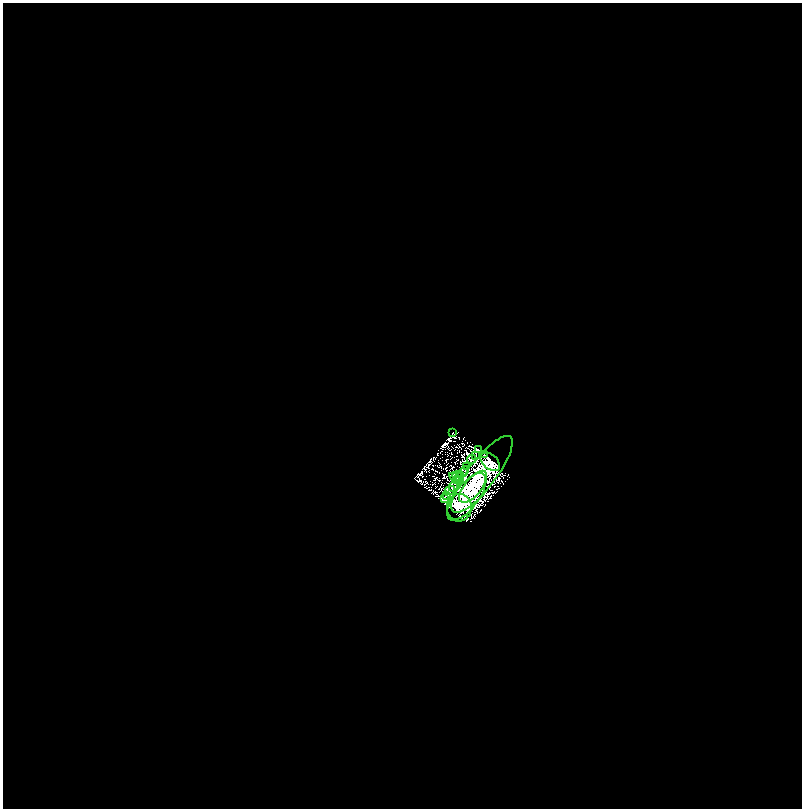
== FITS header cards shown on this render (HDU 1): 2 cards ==
NAXIS1  =                 1599
NAXIS2  =                 1612

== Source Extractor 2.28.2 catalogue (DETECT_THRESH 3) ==
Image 1599 x 1612 px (HDU 1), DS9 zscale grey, zoomed out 1/2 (1 PNG px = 2 x 2 image px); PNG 804 x 810 px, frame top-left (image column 2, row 1611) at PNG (3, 3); each listed source drawn as its Kron ellipse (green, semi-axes under 4 px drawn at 4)
Background 2.1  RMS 0.15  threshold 0.436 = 3 sigma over >= 5 px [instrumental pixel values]
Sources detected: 20; all 20 listed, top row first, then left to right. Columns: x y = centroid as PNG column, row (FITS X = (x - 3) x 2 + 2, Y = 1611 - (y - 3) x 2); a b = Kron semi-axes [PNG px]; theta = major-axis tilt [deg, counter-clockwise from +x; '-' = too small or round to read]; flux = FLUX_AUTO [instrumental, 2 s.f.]
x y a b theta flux
453 433 2 1 - 8
478 450 3 2 - 41
475 455 3 2 - 12
484 455 4 3 - 18
472 459 5 3 - 35
490 462 11 7 -41 300
467 466 2 1 - 8.9
463 472 7 2 43 36
482 474 47 14 53 970
457 476 5 2 - 48
455 477 6 3 -34 76
459 477 6 3 65 50
457 481 2 2 - 15
453 486 5 3 - 43
473 487 19 8 51 370
450 490 5 2 - 22
446 496 2 1 - 13
467 497 28 12 53 660
445 498 4 2 - 19
459 508 14 12 82 280